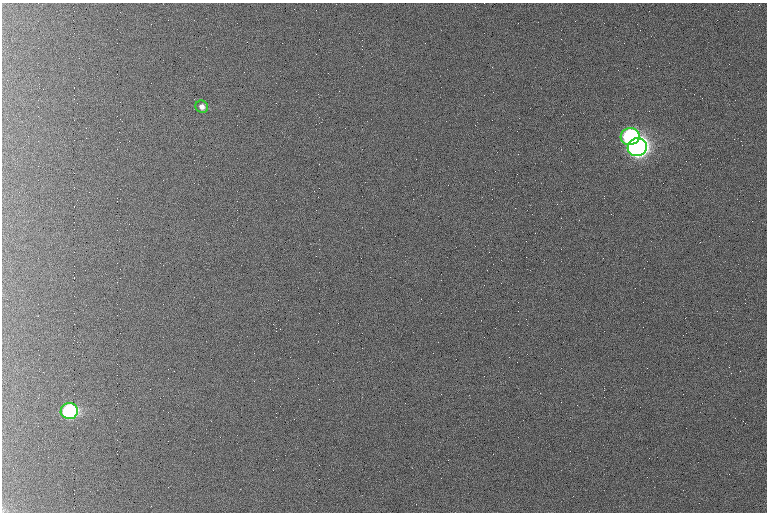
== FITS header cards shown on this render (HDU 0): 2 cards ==
NAXIS1  =                  765 /fastest changing axis
NAXIS2  =                  510 /next to fastest changing axis

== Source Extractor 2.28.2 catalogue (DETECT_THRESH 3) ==
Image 765 x 510 px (HDU 0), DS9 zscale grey, 1 PNG px = 1 image px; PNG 769 x 514 px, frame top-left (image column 1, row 510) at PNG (2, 3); each listed source drawn as its Kron ellipse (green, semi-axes under 4 px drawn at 4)
Background 923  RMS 5.6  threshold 16.8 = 3 sigma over >= 5 px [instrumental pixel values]
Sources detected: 4; all 4 listed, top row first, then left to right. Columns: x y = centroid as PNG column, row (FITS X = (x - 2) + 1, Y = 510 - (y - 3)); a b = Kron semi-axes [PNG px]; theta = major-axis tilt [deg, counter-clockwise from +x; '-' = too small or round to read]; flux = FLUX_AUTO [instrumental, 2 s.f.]
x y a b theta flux
202 107 6 6 - 1700
630 137 9 8 - 81000
637 147 9 9 - 340000
69 411 8 8 - 69000